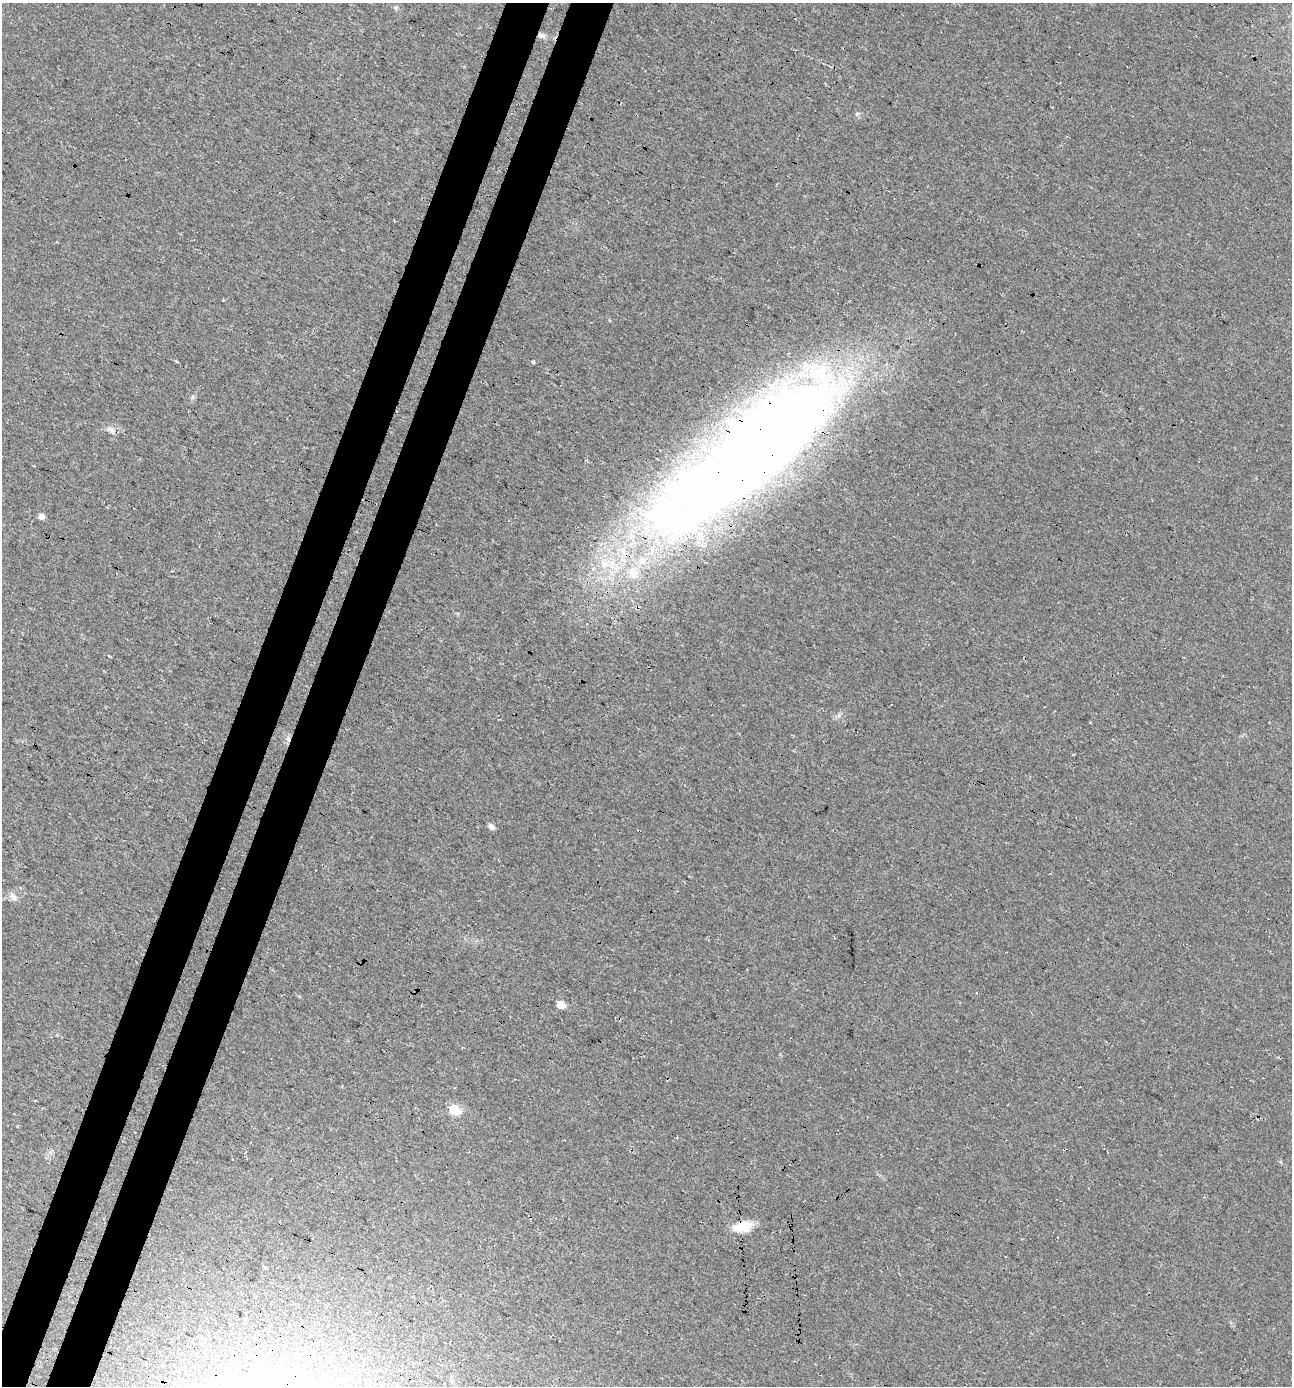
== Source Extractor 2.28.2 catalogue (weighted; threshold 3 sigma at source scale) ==
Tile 7 of 4 x 4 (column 3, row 2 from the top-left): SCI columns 2844-4133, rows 2801-4184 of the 5751 x 5592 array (HDU 1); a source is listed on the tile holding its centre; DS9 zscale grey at full resolution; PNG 1294 x 1388 px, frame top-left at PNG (2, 3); no overlay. Shown black and unused: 7% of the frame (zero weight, under 3 of 4 exposures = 5% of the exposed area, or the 3 px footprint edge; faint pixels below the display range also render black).
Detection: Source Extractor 2.28.2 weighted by HDU 2 'WHT'; one run over the whole footprint, this tile lists its part. Background 0.0184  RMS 0.0068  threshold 0.0304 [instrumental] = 3 sigma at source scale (4.5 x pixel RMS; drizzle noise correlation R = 1.50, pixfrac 1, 0.0396/0.0396 arcsec/px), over >= 5 px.
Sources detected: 14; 3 inside a brighter listed object's ellipse — not listed separately; the other 11 listed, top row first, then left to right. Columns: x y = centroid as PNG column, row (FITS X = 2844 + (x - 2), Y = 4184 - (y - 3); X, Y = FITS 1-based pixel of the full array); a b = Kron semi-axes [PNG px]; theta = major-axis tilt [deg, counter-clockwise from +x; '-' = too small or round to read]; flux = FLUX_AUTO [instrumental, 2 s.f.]
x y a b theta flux
541 35 10 7 -7 2.9
533 362 3 3 - 4.7
111 430 14 7 -31 3.5
759 447 207 66 40 1100
41 516 5 5 - 3.6
288 739 7 4 -70 1.6
491 827 6 5 - 3.6
13 897 13 8 -46 3.5
561 1005 6 5 - 12
454 1110 6 6 - 41
743 1226 18 9 9 17
Overlapping masked pixels (flux is a lower limit): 4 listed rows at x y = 541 35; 759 447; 288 739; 743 1226